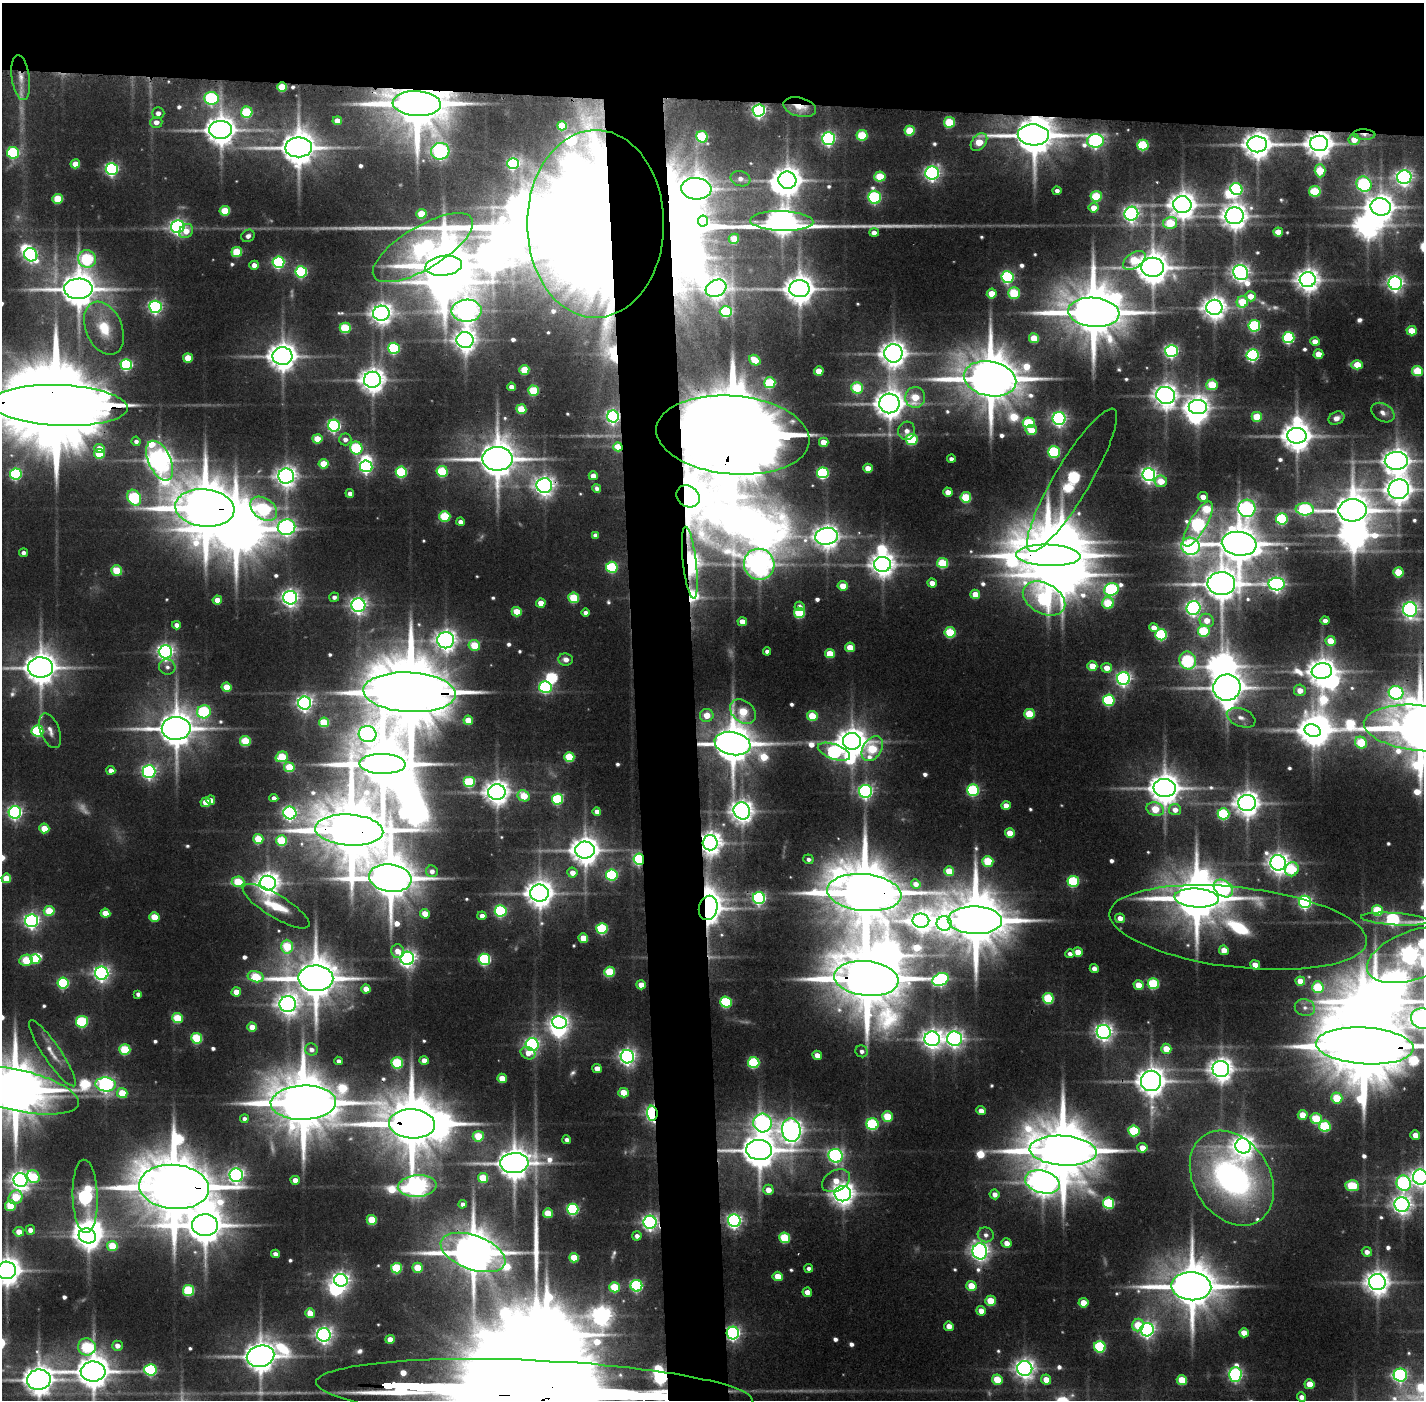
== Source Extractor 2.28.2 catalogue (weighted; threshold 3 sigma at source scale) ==
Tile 2 of 3 x 3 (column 2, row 1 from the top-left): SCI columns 1423-2844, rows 2829-4226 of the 4268 x 4257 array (HDU 1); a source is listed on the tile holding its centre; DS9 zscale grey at full resolution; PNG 1426 x 1402 px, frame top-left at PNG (2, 3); each listed source drawn as its Kron ellipse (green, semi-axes under 4 px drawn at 4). Shown black and unused: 11% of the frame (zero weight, under 2 of 3 exposures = <1% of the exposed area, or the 3 px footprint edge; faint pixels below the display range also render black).
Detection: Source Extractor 2.28.2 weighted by HDU 2 'WHT'; one run over the whole footprint, this tile lists its part. Background 0.131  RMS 0.0089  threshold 0.0401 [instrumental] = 3 sigma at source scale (4.5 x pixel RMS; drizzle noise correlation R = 1.50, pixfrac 1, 0.05/0.05 arcsec/px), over >= 5 px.
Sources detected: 667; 23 too faint to see at this stretch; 44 inside a brighter object's white glare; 1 cosmic-ray / hot-pixel residue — neither listed nor drawn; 5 inside a brighter listed object's ellipse — not listed separately; of the other 594, all 500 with FLUX_AUTO >= 4.48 (the completeness limit of this list) listed and drawn (94 fainter detections not listed), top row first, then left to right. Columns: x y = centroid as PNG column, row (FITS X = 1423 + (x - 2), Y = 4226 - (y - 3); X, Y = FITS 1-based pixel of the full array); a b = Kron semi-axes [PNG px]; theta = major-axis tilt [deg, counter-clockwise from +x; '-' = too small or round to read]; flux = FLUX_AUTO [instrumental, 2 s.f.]
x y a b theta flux
21 78 22 9 -82 12
282 87 5 4 - 46
211 98 7 6 - 200
417 104 24 12 -3 8600
800 107 17 9 -15 19
759 110 6 6 - 350
247 112 6 5 - 94
158 113 6 5 - 7.1
337 121 5 4 - 13
156 122 6 5 - 9.7
949 122 5 5 - 62
562 126 5 4 - 43
221 130 11 9 0 2300
910 131 5 5 - 50
862 135 5 5 - 67
1033 135 15 10 -3 4700
1364 135 11 5 -2 5.1
702 137 6 5 - 89
828 138 6 6 - 330
1354 140 5 5 - 16
1095 141 8 7 - 340
979 142 10 7 50 37
1319 143 9 7 -1 1600
1257 144 10 8 -1 1800
1143 145 5 5 - 100
299 147 13 10 1 3200
440 151 9 8 - 400
13 153 6 6 - 130
513 163 6 5 - 170
75 164 5 4 - 21
112 169 6 6 - 270
1320 171 6 5 - 46
932 173 7 6 - 430
880 176 5 5 - 48
1404 177 7 7 - 580
741 179 10 7 -17 6.8
787 180 9 8 - 1800
1364 184 8 7 - 240
696 189 15 10 -4 1800
1236 189 6 5 - 170
1057 191 4 4 - 4.7
1315 191 6 5 - 73
1096 196 5 5 - 67
875 197 6 6 - 210
58 199 5 5 - 47
1182 204 9 8 - 1600
1381 207 10 8 -13 1700
1094 208 5 5 - 15
225 211 5 5 - 51
421 214 5 5 - 40
1131 214 7 7 - 470
1235 216 9 8 - 1500
703 221 5 5 - 110
782 221 31 10 -2 1700
1170 223 7 6 - 59
595 224 94 68 90 7300
178 227 7 6 - 430
186 231 8 6 47 14
1278 232 5 4 - 26
874 233 5 4 - 6.9
248 236 7 6 - 5.4
734 239 5 5 - 28
423 248 57 21 31 360
237 252 5 5 - 58
31 255 7 6 - 290
87 259 9 8 - 150
1134 260 12 7 34 55
278 262 6 5 - 190
254 265 5 4 - 12
444 266 18 10 6 5500
1153 267 11 9 -2 2500
301 272 6 5 - 160
1241 273 8 7 - 640
1007 277 6 6 - 210
1308 280 8 7 - 1200
1395 283 7 6 - 530
716 288 11 8 28 850
78 289 14 10 0 3300
799 289 10 8 -1 2100
1014 293 6 5 - 78
992 294 5 5 - 25
1251 296 5 5 - 16
1242 302 6 5 - 49
155 307 6 6 - 320
1214 307 8 7 - 1200
466 311 15 11 1 1100
726 312 6 5 - 98
1094 312 26 14 -5 9300
381 313 8 7 - 1000
1254 326 6 5 - 150
104 328 28 18 -67 41
345 328 5 5 - 83
1411 331 5 5 - 31
1034 338 5 5 - 38
1288 338 6 5 - 170
465 340 8 8 - 1000
1315 341 5 4 - 14
394 348 6 5 - 140
1171 351 6 6 - 310
893 353 9 9 - 1500
1318 354 5 5 - 22
1253 355 6 5 - 240
282 356 10 9 - 1800
188 358 5 4 - 28
755 360 6 5 - 28
126 365 6 5 - 170
1357 365 6 4 0 37
524 370 5 5 - 40
819 371 5 4 - 21
1417 371 5 5 - 60
990 379 26 17 -11 8900
372 380 8 8 - 1400
770 383 5 5 - 83
1212 385 5 5 - 51
512 387 4 4 - 11
857 388 6 5 - 72
533 391 5 5 - 69
1166 395 9 8 - 1200
915 397 10 10 - 41
889 403 10 10 - 2000
59 405 68 20 -2 35000
1198 407 9 7 0 1100
521 409 5 5 - 43
1383 413 12 9 -30 8
613 416 6 6 - 350
1257 417 5 5 - 42
1336 418 8 6 25 7.8
1059 419 6 6 - 360
1029 423 6 5 - 100
334 426 6 6 - 270
1031 430 5 5 - 23
907 431 9 8 - 9.1
733 435 77 39 -5 43000
1297 436 10 8 -2 2100
317 439 5 4 - 38
345 439 6 6 - 6.4
912 439 6 5 - 92
136 441 5 4 - 4.5
824 442 5 4 - 23
618 447 5 4 - 21
356 448 6 6 - 130
99 449 5 4 - 19
1054 452 6 5 - 140
99 454 5 5 - 43
497 459 15 12 -1 3900
951 459 4 4 - 5.7
160 461 21 11 -65 1400
1396 461 11 9 1 1500
324 464 5 5 - 34
366 466 6 6 - 260
868 468 5 4 - 17
442 471 5 5 - 90
401 472 5 5 - 110
823 473 6 5 - 150
16 474 6 6 - 170
1149 474 6 6 - 500
286 476 8 7 - 940
593 476 4 4 - 12
1072 480 82 18 59 320
1161 481 6 6 - 27
544 486 8 7 - 790
597 488 4 4 - 4.5
1399 489 10 10 - 1600
948 492 4 4 - 13
350 493 4 4 - 7.5
688 496 12 10 -36 3100
966 497 5 5 - 69
1203 497 5 5 - 13
134 498 8 6 -60 160
205 508 30 18 -6 9200
1247 508 8 8 - 420
264 509 15 10 -38 160
1305 509 9 6 -4 200
1353 510 14 11 1 3600
445 516 5 5 - 82
1282 519 6 5 - 140
460 522 4 4 - 7.5
1198 524 25 8 60 370
287 527 9 8 - 500
595 535 4 4 - 6.6
827 536 11 8 8 1300
1239 544 17 12 -8 4100
1190 546 9 8 - 480
23 553 4 4 - 5.6
1048 555 32 10 -2 10000
690 563 36 6 -84 1100
943 563 5 5 - 70
759 564 15 15 - 1400
883 564 8 7 - 1300
612 567 6 5 - 110
117 570 5 5 - 56
1398 572 5 5 - 42
932 583 4 4 - 12
1221 584 14 11 1 2900
1277 584 8 6 -2 460
843 586 5 4 - 22
1111 589 7 6 - 210
975 594 5 4 - 23
334 597 5 4 - 5.4
290 598 7 7 - 610
574 598 5 5 - 67
1044 598 23 15 -28 210
217 600 5 4 - 17
541 603 4 4 - 17
1108 603 6 6 - 61
358 605 7 6 - 550
800 606 5 4 - 5.7
1193 608 7 7 - 430
1410 609 7 7 - 420
517 612 5 4 - 34
586 613 4 4 - 5.7
799 613 5 5 - 77
1207 620 7 6 - 16
1325 621 4 4 - 7.4
742 622 4 4 - 16
176 625 4 4 - 8.1
1154 628 5 4 - 11
1204 631 6 6 - 88
950 632 5 5 - 75
1161 635 6 5 - 130
446 640 8 8 - 960
1330 641 5 5 - 28
474 645 5 5 - 48
850 647 5 4 - 23
767 651 4 4 - 5.1
165 652 6 6 - 520
830 654 5 5 - 32
566 659 7 6 - 8
1188 660 9 8 - 150
1092 666 5 5 - 28
41 667 12 10 -1 2700
167 667 8 7 - 5.1
1107 668 5 5 - 15
1322 671 10 8 7 1800
1124 679 6 6 - 370
227 687 5 4 - 30
545 687 6 6 - 180
1227 687 13 13 - 2600
1300 690 6 5 - 14
410 692 46 20 -3 21000
1396 693 7 7 - 250
1109 700 6 5 - 140
305 703 6 6 - 500
743 711 14 10 -41 60
204 712 7 6 - 150
1029 714 5 5 - 49
707 715 7 6 - 21
812 716 5 5 - 40
1241 718 15 9 -21 8.5
468 720 5 4 - 25
324 722 5 4 - 51
176 728 14 11 1 3500
1420 728 56 23 -5 10000
37 731 6 5 - 130
50 731 18 9 -69 9.6
1313 731 8 6 -18 1600
368 734 9 8 - 440
245 741 5 5 - 64
852 741 9 8 - 1800
732 743 18 11 -12 4600
1361 743 6 5 - 67
872 749 13 9 57 72
834 752 17 7 -20 280
282 757 6 5 - 58
569 757 5 5 - 62
383 764 23 10 -1 8300
289 767 5 5 - 47
111 770 4 4 - 9.5
149 772 6 6 - 330
469 782 6 5 - 92
1165 788 11 9 -2 2300
973 790 6 5 - 160
866 791 6 6 - 330
497 792 8 8 - 1400
524 796 6 5 - 38
274 798 4 4 - 6
557 799 5 5 - 120
211 800 4 4 - 15
206 802 5 5 - 25
1247 803 9 8 - 1500
1006 805 4 4 - 13
1155 809 9 6 -16 38
1175 810 6 5 - 9.7
597 811 4 4 - 7.6
742 811 9 8 - 1200
15 812 6 6 - 330
290 813 6 6 - 340
1223 814 6 5 - 120
44 828 5 5 - 28
349 830 34 15 -4 12000
1010 833 5 4 - 24
258 839 5 5 - 42
282 841 5 5 - 76
710 843 7 7 - 1200
585 850 10 8 -1 2000
639 859 5 5 - 180
808 859 5 5 - 4.5
988 861 5 5 - 61
1278 863 8 7 - 1000
1292 869 7 6 - 76
432 871 6 5 - 6.3
949 871 5 5 - 28
572 873 5 5 - 11
612 875 5 5 - 140
6 878 5 4 - 29
390 878 21 14 -7 6300
1073 881 5 5 - 110
238 882 6 5 - 50
268 883 8 7 - 1200
916 884 5 4 - 7.5
1223 888 11 7 -37 240
539 893 9 8 - 1800
864 893 37 18 -5 13000
759 898 6 6 - 250
1197 898 22 9 -4 7100
1305 902 6 6 - 300
276 906 38 11 -31 33
708 908 12 9 77 2000
1377 910 5 5 - 71
49 911 5 5 - 46
501 911 6 5 - 160
105 913 5 4 - 23
425 914 5 4 - 23
482 916 4 4 - 8.4
154 917 5 4 - 33
1120 918 5 4 - 11
1395 919 34 6 -4 220
975 920 27 14 -2 11000
32 921 6 6 - 430
921 921 8 7 - 960
944 923 7 7 - 380
1238 927 129 40 -6 180
602 929 5 5 - 120
583 938 5 4 - 26
287 947 7 6 - 61
1224 950 5 4 - 15
397 951 7 6 - 13
1078 952 5 4 - 20
1070 954 5 4 - 5.4
1414 955 50 24 20 1000
407 958 7 6 - 560
35 959 5 4 - 38
484 959 6 5 - 170
26 960 7 5 12 59
1255 965 5 4 - 19
1094 968 4 4 - 8.3
609 972 5 5 - 67
102 973 6 6 - 490
256 977 8 5 -12 63
316 978 17 13 -1 5300
866 978 32 17 -6 12000
941 979 8 6 23 280
1300 981 5 4 - 19
63 983 6 5 - 130
1153 984 5 5 - 92
641 985 4 4 - 17
1138 985 5 4 - 23
1318 987 6 5 - 70
366 989 4 4 - 15
236 992 5 4 - 19
138 994 4 4 - 5.2
1048 998 5 5 - 84
726 1002 6 5 - 120
288 1004 8 8 - 920
1305 1008 10 8 -15 6.5
177 1018 5 5 - 58
1422 1018 11 10 - 700
82 1022 6 5 - 110
560 1022 7 6 - 510
252 1027 4 4 - 20
1104 1032 7 7 - 660
197 1038 5 5 - 80
932 1039 8 7 - 870
954 1039 7 7 - 570
532 1045 6 6 - 350
1365 1046 49 18 -3 23000
1166 1049 5 5 - 22
125 1050 5 5 - 79
311 1050 6 6 - 6.8
862 1051 6 6 - 4.9
52 1053 39 9 -56 19
528 1053 7 6 - 11
817 1055 5 4 - 11
627 1057 7 6 - 540
424 1060 4 4 - 12
338 1061 4 4 - 4.7
397 1063 5 5 - 100
754 1063 6 5 - 110
597 1068 4 4 - 13
1221 1069 8 8 - 1300
502 1078 5 4 - 22
1151 1081 10 10 - 2000
106 1084 10 7 -4 450
17 1090 63 20 -12 11000
122 1093 5 5 - 34
623 1093 5 5 - 25
1337 1098 5 5 - 43
303 1103 33 17 2 12000
981 1111 4 4 - 10
652 1113 7 5 -86 320
1303 1115 5 5 - 28
887 1117 5 5 - 49
244 1119 4 4 - 4.9
1316 1119 6 5 - 65
763 1123 9 9 - 540
412 1124 23 14 -4 8500
872 1124 6 6 - 130
1325 1126 6 5 - 99
791 1130 12 9 -84 1100
1134 1131 5 5 - 96
1415 1135 5 4 - 14
478 1136 5 5 - 46
567 1140 4 4 - 5.3
1243 1146 8 7 - 1100
1142 1148 5 5 - 15
759 1150 13 10 -5 3300
1063 1151 33 15 -4 12000
836 1156 7 6 - 350
514 1163 14 10 4 2900
236 1175 7 6 - 460
33 1177 7 6 - 53
1420 1177 7 7 - 740
483 1178 5 5 - 46
1232 1178 51 38 -57 390
20 1180 7 7 - 800
295 1180 4 4 - 11
836 1181 15 10 28 21
1042 1182 18 11 -16 1600
1404 1183 8 7 - 280
417 1186 19 10 5 750
1352 1186 7 5 -4 69
174 1187 35 22 -4 15000
768 1190 5 5 - 14
843 1194 8 7 - 1200
995 1194 5 5 - 8.2
85 1196 36 12 -88 360
16 1197 7 6 - 45
1108 1203 6 5 - 110
463 1204 4 4 - 5.2
1402 1205 7 7 - 750
10 1206 5 5 - 44
573 1209 6 5 - 170
548 1213 5 5 - 33
372 1220 5 5 - 44
734 1221 6 6 - 390
650 1222 6 6 - 450
205 1225 13 11 1 3500
30 1230 5 5 - 8
19 1232 5 5 - 16
986 1235 8 7 - 5.7
87 1236 9 7 -19 1200
637 1236 5 4 - 6.3
785 1238 5 5 - 76
1007 1243 5 4 - 11
112 1246 5 5 - 42
980 1251 8 7 - 690
473 1252 34 17 -20 6300
1367 1252 5 5 - 7.7
275 1254 4 4 - 6.9
574 1258 5 4 - 38
396 1268 5 5 - 82
418 1268 5 5 - 35
809 1268 4 4 - 4.6
7 1270 9 8 - 1900
778 1276 5 4 - 24
341 1280 7 6 - 550
1377 1282 8 8 - 1300
636 1286 6 6 - 180
971 1286 5 5 - 34
1191 1286 20 14 -4 6600
614 1287 5 5 - 54
189 1290 5 5 - 95
807 1292 5 4 - 11
991 1301 5 5 - 37
1083 1303 5 4 - 22
981 1311 5 4 - 12
310 1313 5 4 - 17
1138 1325 6 5 - 30
949 1326 5 4 - 13
1147 1330 7 6 - 470
733 1333 6 6 - 350
1244 1333 5 4 - 18
324 1335 7 6 - 570
390 1339 4 4 - 14
117 1346 5 5 - 8.8
87 1347 9 8 - 110
1100 1347 6 5 - 130
261 1356 14 10 13 2500
1025 1368 8 7 - 830
150 1370 6 5 - 180
93 1371 12 10 2 3000
1235 1375 7 6 - 310
1400 1375 6 6 - 300
39 1380 12 10 11 2100
997 1380 5 5 - 37
1046 1380 5 5 - 16
1182 1380 5 5 - 39
1309 1384 5 5 - 17
534 1391 218 31 -2 160000
1302 1397 4 4 - 7.5
Overlapping masked pixels (flux is a lower limit): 47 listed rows (the first 20) at x y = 21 78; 282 87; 417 104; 800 107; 759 110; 1033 135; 1364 135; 1319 143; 1257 144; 696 189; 595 224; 716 288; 1094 312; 990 379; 59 405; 613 416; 733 435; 618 447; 497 459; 544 486
Isophote crosses this tile's border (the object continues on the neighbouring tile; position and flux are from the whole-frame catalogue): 15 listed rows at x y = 59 405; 1396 461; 1399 489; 41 667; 1420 728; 1395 919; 1414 955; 1422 1018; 1365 1046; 17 1090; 1420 1177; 7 1270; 93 1371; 39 1380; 534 1391